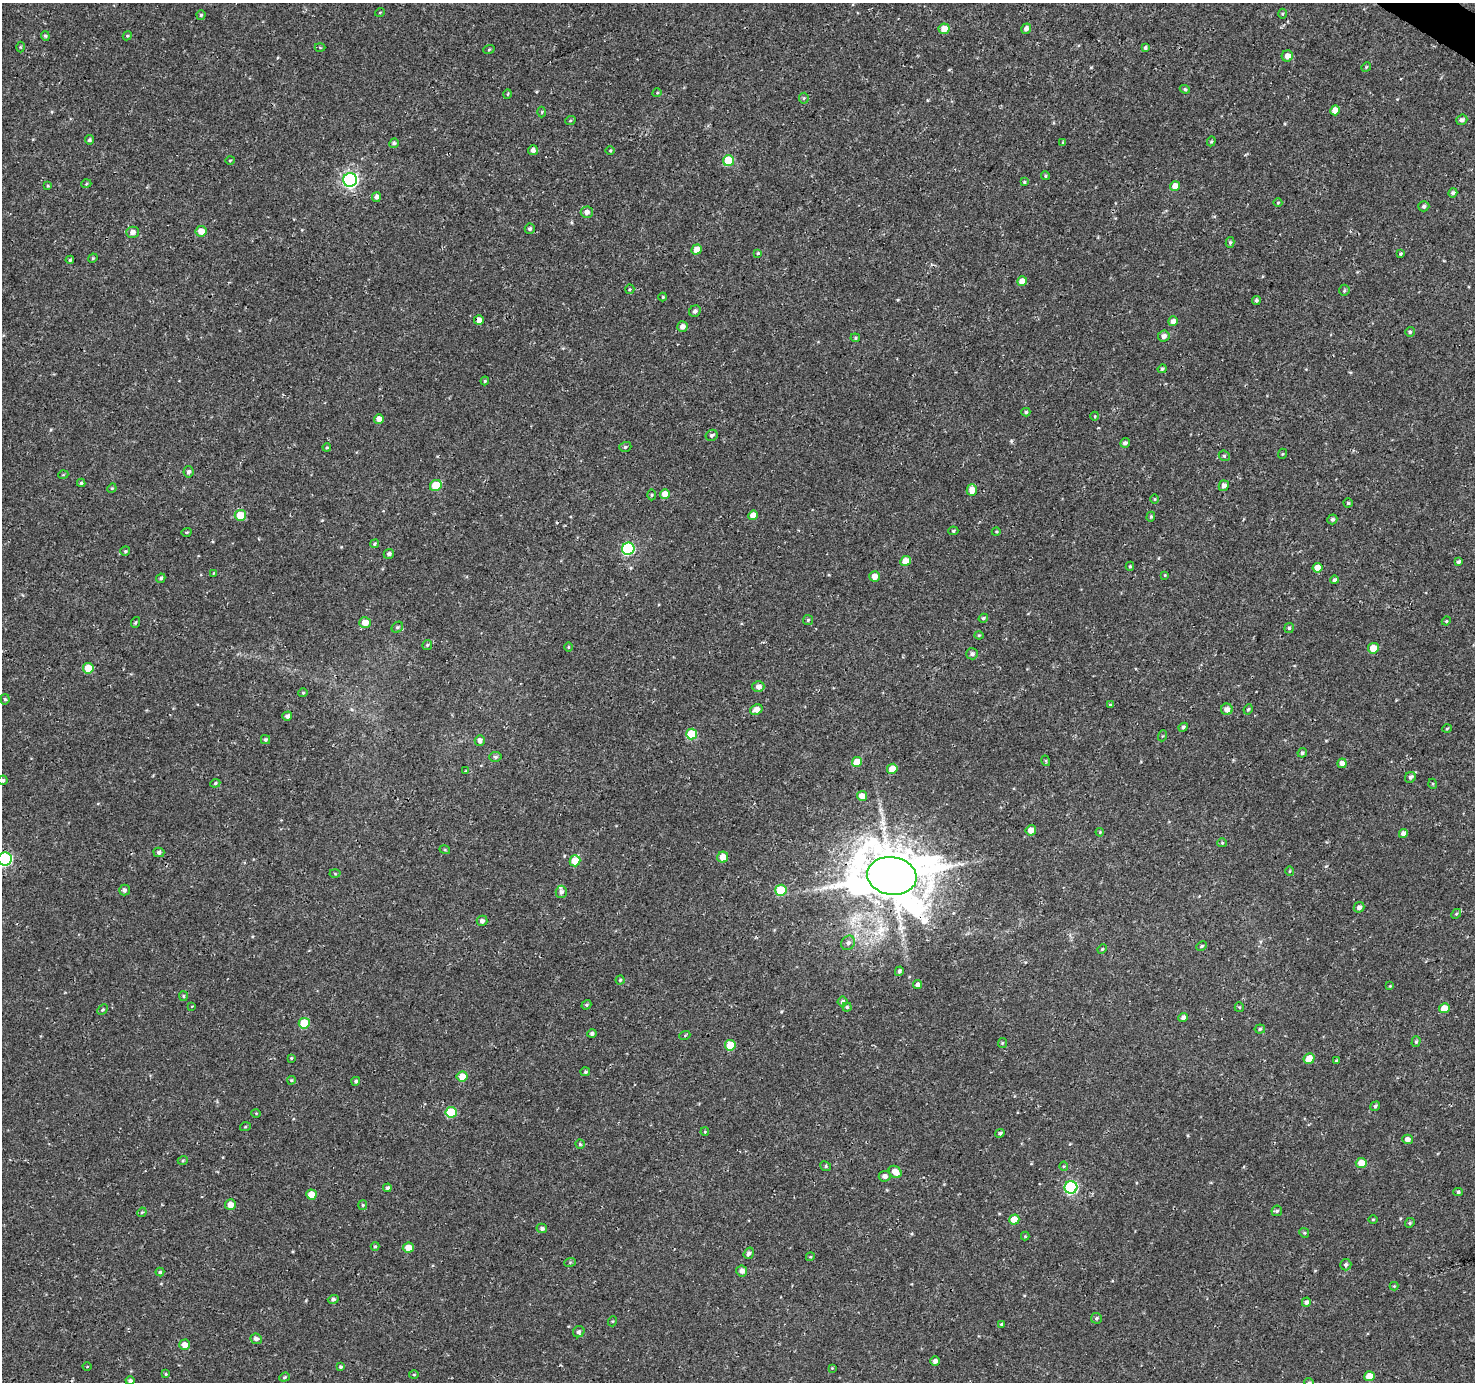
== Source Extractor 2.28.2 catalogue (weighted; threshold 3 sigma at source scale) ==
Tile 10 of 4 x 4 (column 2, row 3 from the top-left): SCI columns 1482-2954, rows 1637-3016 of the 5900 x 5964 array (HDU 1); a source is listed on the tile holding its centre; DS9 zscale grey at full resolution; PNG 1477 x 1384 px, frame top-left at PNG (2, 3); each listed source drawn as its Kron ellipse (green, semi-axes under 4 px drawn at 4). Shown black and unused: <1% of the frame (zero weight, under 3 of 4 exposures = <1% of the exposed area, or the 3 px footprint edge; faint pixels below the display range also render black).
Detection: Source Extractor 2.28.2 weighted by HDU 2 'WHT'; one run over the whole footprint, this tile lists its part. Background 4.57e-04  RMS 0.0026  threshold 0.0118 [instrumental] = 3 sigma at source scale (4.5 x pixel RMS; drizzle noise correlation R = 1.50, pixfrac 1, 0.0396/0.0396 arcsec/px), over >= 5 px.
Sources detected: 246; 1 inside a brighter listed object's ellipse — not listed separately; the other 245 listed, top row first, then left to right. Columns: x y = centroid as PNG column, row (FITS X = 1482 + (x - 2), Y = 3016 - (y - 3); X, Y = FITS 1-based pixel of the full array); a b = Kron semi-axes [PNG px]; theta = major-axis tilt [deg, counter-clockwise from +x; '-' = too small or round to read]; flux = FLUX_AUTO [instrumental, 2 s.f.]
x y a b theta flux
380 12 5 3 - 0.22
1282 14 5 3 - 0.27
201 15 4 4 - 0.41
944 29 5 5 - 2.8
1026 29 5 4 - 1.1
45 36 5 4 - 0.36
127 36 5 3 - 0.29
20 47 5 3 - 0.27
1145 47 4 4 - 0.49
320 48 5 3 - 0.25
489 49 6 3 20 0.26
1287 56 6 5 - 1.8
1366 67 5 4 - 0.28
1185 89 5 4 - 0.37
657 93 5 3 - 0.27
508 94 4 3 - 0.25
804 98 5 5 - 0.34
1335 110 5 4 - 2.5
542 112 5 3 - 0.25
1462 120 6 5 - 0.74
570 121 5 3 - 0.27
89 140 4 4 - 0.51
1211 141 5 4 - 0.3
394 143 5 4 - 0.61
1063 143 4 3 - 0.39
533 150 5 5 - 1.1
610 151 5 3 - 0.26
230 160 4 3 - 0.26
729 161 5 5 - 9.3
1045 176 4 3 - 0.31
350 180 7 7 - 69
1024 182 4 4 - 0.3
86 184 5 3 - 0.24
48 186 4 4 - 0.29
1175 186 5 4 - 2.5
1453 193 5 4 - 0.63
376 197 5 4 - 0.94
1278 203 4 4 - 0.27
1424 206 5 5 - 0.52
587 212 6 5 - 1.2
530 229 5 5 - 0.5
201 231 5 5 - 2.5
132 232 6 5 - 1.2
1230 242 5 4 - 0.37
697 250 5 5 - 2.7
758 253 4 4 - 0.28
1400 254 3 3 - 0.38
93 258 5 3 - 0.26
70 260 4 4 - 0.33
1022 281 5 5 - 2.7
630 289 5 4 - 0.34
1344 290 6 5 - 0.43
663 297 4 4 - 0.25
1256 300 4 4 - 0.58
695 311 6 5 - 0.79
479 320 5 5 - 1.4
1173 321 5 4 - 1.1
682 326 5 5 - 1.3
1410 332 5 5 - 0.4
1164 336 6 5 - 1.2
855 338 5 4 - 0.35
1162 369 4 4 - 0.41
485 381 4 3 - 0.28
1026 412 4 4 - 0.38
1095 416 4 3 - 0.21
379 419 5 4 - 1.5
712 435 6 5 - 0.54
1125 443 5 4 - 0.76
327 447 4 4 - 0.29
625 447 6 4 18 0.45
1282 454 5 3 - 0.23
1224 456 6 5 - 0.43
188 472 5 5 - 0.76
63 475 5 3 - 0.22
81 483 4 4 - 0.36
436 485 6 5 - 7.2
1224 486 5 5 - 1.1
112 488 5 4 - 0.25
972 490 5 5 - 2.6
665 494 5 5 - 2.9
651 495 5 3 - 0.3
1155 499 5 3 - 0.21
1348 503 4 4 - 0.42
240 515 5 5 - 6.2
753 515 5 4 - 2.6
1151 517 5 4 - 0.35
1332 519 5 5 - 0.59
953 531 5 4 - 0.34
186 532 5 3 - 0.29
996 532 4 3 - 0.23
375 544 5 4 - 0.32
628 549 6 6 - 26
125 551 5 4 - 0.41
389 554 5 4 - 0.78
906 561 5 5 - 3.2
1459 562 4 3 - 0.49
1130 566 4 4 - 0.32
1318 568 5 4 - 2.6
214 573 4 4 - 0.25
1165 575 4 3 - 0.23
874 576 5 5 - 1.8
161 578 5 4 - 0.5
1334 580 4 3 - 0.58
983 618 5 4 - 0.46
808 620 5 5 - 0.39
1446 621 4 4 - 0.3
136 622 5 3 - 0.29
365 622 6 5 - 2.6
397 627 6 5 - 0.5
1289 628 5 4 - 0.42
979 635 4 4 - 0.32
427 645 5 5 - 0.34
568 647 5 3 - 0.22
1373 648 5 5 - 3.9
972 654 6 5 - 0.71
88 668 5 5 - 4.9
758 687 6 5 - 1.3
303 693 4 4 - 0.31
5 699 5 4 - 0.45
1110 705 4 3 - 0.36
1227 709 6 6 - 1.6
1248 709 5 4 - 0.32
756 710 6 5 - 1.7
287 716 5 4 - 0.84
1183 727 5 4 - 0.5
1447 728 5 3 - 0.24
692 734 5 5 - 9.2
1162 736 5 3 - 0.23
265 740 4 4 - 0.4
480 740 5 5 - 1.1
1302 753 5 4 - 0.48
495 757 6 5 - 0.59
1046 761 5 3 - 0.28
857 762 5 5 - 4.6
1342 763 5 4 - 1.3
892 769 5 5 - 3.3
466 771 4 3 - 0.27
1410 777 6 5 - 0.68
3 780 5 4 - 0.51
215 783 5 4 - 0.36
1433 784 5 3 - 0.24
862 796 5 5 - 2.5
1031 830 5 5 - 2.1
1100 832 4 3 - 0.23
1403 833 4 4 - 1.3
1222 843 5 4 - 0.3
445 850 5 3 - 0.27
159 852 5 4 - 0.65
723 857 5 5 - 2.8
5 859 7 6 - 39
575 861 5 5 - 5.2
1290 871 5 3 - 0.26
335 874 5 3 - 0.27
892 876 25 19 -9 1500
124 890 5 5 - 0.68
781 890 5 5 - 13
561 892 6 5 - 0.81
1359 907 5 5 - 1
1456 914 5 4 - 0.34
482 921 5 5 - 0.94
848 943 8 6 57 0.82
1202 946 5 4 - 0.33
1102 949 5 4 - 0.32
899 971 5 4 - 0.56
620 980 4 4 - 0.33
918 985 4 4 - 0.98
1390 986 4 3 - 0.19
183 996 5 4 - 0.36
842 1002 5 5 - 0.59
586 1005 5 4 - 0.36
192 1006 4 2 - 0.18
847 1007 4 4 - 0.35
1239 1007 5 4 - 0.28
1444 1008 5 5 - 3.2
102 1010 6 4 44 0.34
1183 1017 5 4 - 0.83
304 1023 5 5 - 7.8
1260 1029 5 4 - 0.41
592 1033 4 4 - 0.54
685 1035 5 3 - 0.27
1416 1042 5 4 - 0.48
1002 1043 5 4 - 0.31
730 1045 5 5 - 5.3
291 1058 4 4 - 0.25
1309 1058 6 5 - 3.5
1336 1061 4 3 - 0.43
585 1072 5 4 - 0.4
462 1076 5 5 - 3.4
291 1080 4 3 - 0.31
356 1081 4 4 - 0.45
1375 1106 5 4 - 0.54
451 1112 5 5 - 12
256 1113 5 3 - 0.21
245 1127 5 3 - 0.22
705 1132 4 4 - 0.24
1000 1133 5 4 - 0.53
1407 1139 5 4 - 0.97
580 1144 4 4 - 0.32
183 1160 5 3 - 0.28
1361 1163 5 5 - 3.6
826 1166 5 4 - 0.39
1064 1166 4 4 - 0.31
895 1172 7 5 -39 2.5
885 1176 6 5 - 1.1
1071 1187 6 6 - 34
387 1188 4 4 - 0.49
1458 1192 4 4 - 0.37
311 1194 5 5 - 3.7
230 1205 5 5 - 2.2
363 1205 5 4 - 0.35
1277 1211 5 5 - 0.5
142 1212 5 4 - 0.28
1373 1219 5 3 - 0.26
1014 1220 5 5 - 3.3
1410 1223 5 4 - 0.34
542 1228 5 4 - 0.72
1304 1233 5 4 - 0.33
1025 1236 4 4 - 0.22
375 1246 4 4 - 0.32
408 1247 5 5 - 2.5
749 1253 6 4 54 0.69
810 1257 4 3 - 0.23
570 1262 6 4 19 0.33
1346 1265 6 5 - 0.6
742 1271 5 5 - 1
160 1272 4 4 - 0.39
1394 1286 4 4 - 0.26
333 1299 5 4 - 0.57
1306 1302 5 4 - 0.76
1096 1318 5 5 - 0.54
613 1321 5 3 - 0.22
1002 1324 4 3 - 0.46
579 1332 6 5 - 0.7
256 1339 6 5 - 0.81
185 1345 5 5 - 2.1
935 1361 5 4 - 0.99
87 1367 4 3 - 0.21
341 1367 4 4 - 0.46
832 1368 4 4 - 0.21
166 1374 4 3 - 0.29
414 1374 5 3 - 0.23
1370 1376 5 5 - 3.9
284 1377 5 4 - 0.37
130 1381 4 4 - 0.7
1309 1382 5 4 - 0.31
Overlapping masked pixels (flux is a lower limit): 1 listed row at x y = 892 876
Isophote crosses this tile's border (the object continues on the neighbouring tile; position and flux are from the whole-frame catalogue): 3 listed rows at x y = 3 780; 5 859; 1309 1382